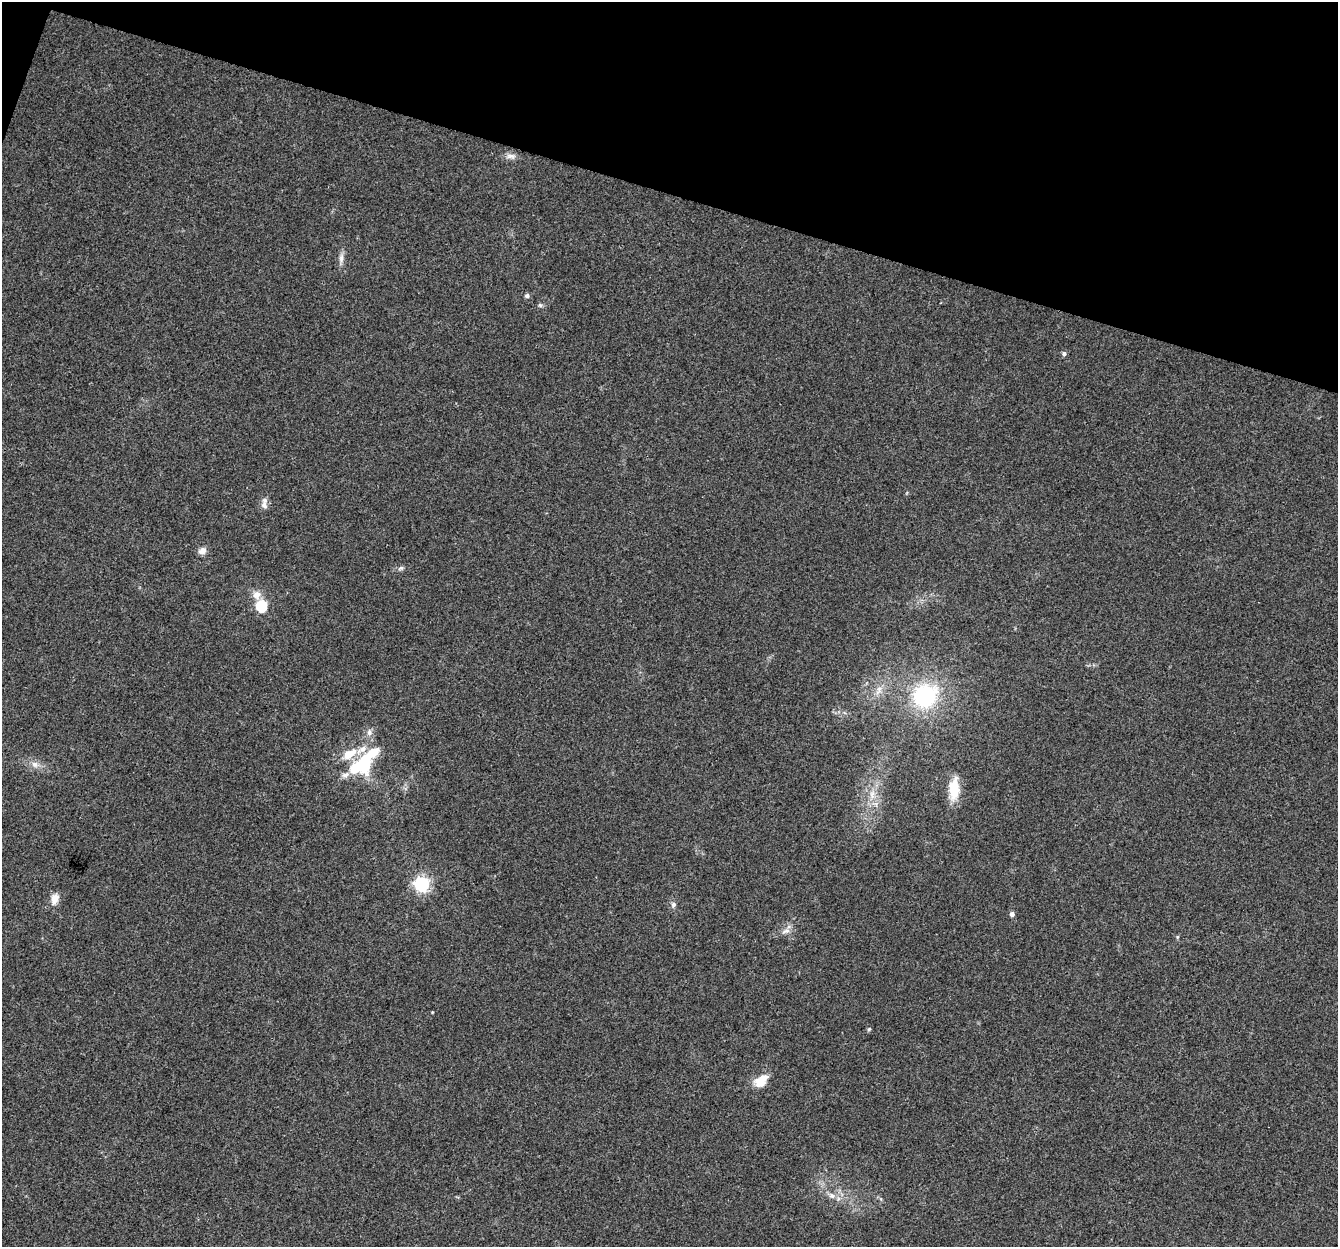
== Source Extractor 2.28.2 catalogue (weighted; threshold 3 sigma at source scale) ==
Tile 2 of 4 x 4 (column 2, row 1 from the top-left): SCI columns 1366-2701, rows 4070-5314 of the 5395 x 5585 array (HDU 1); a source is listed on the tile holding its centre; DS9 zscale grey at full resolution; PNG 1340 x 1249 px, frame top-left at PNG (2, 2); no overlay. Shown black and unused: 16% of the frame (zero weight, under 3 of 4 exposures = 5% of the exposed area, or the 3 px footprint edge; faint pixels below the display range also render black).
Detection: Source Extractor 2.28.2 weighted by HDU 2 'WHT'; one run over the whole footprint, this tile lists its part. Background 0.03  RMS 0.0032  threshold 0.0144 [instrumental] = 3 sigma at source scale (4.5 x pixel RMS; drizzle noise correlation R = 1.50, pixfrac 1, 0.0396/0.0396 arcsec/px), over >= 5 px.
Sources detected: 31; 2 inside a brighter object's white glare — not listed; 3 inside a brighter listed object's ellipse — not listed separately; the other 26 listed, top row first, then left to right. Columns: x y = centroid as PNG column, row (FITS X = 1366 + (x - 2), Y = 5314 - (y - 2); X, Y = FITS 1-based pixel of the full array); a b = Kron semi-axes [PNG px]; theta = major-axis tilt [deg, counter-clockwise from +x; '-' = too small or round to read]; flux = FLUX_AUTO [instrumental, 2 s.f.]
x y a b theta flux
511 156 15 7 -1 1.6
341 258 14 6 83 1.7
527 296 6 5 - 0.76
540 305 6 5 - 0.57
1064 354 5 5 - 0.92
264 505 11 8 -51 1.6
202 551 10 8 28 1.8
401 568 8 5 27 0.76
257 595 12 10 -85 2.7
261 606 6 5 - 26
878 690 16 6 66 2.1
925 696 34 30 34 28
369 732 9 8 - 1.5
35 764 11 9 -17 2.1
363 764 26 21 58 17
954 789 28 12 87 7.1
872 794 14 7 90 3
422 884 6 6 - 82
54 899 14 10 76 2.9
673 905 7 7 - 0.93
1012 914 4 4 - 1.6
786 931 13 6 21 1.6
1177 937 6 3 71 0.36
869 1029 5 5 - 0.47
761 1081 17 11 42 5.8
832 1196 10 7 -31 1.7